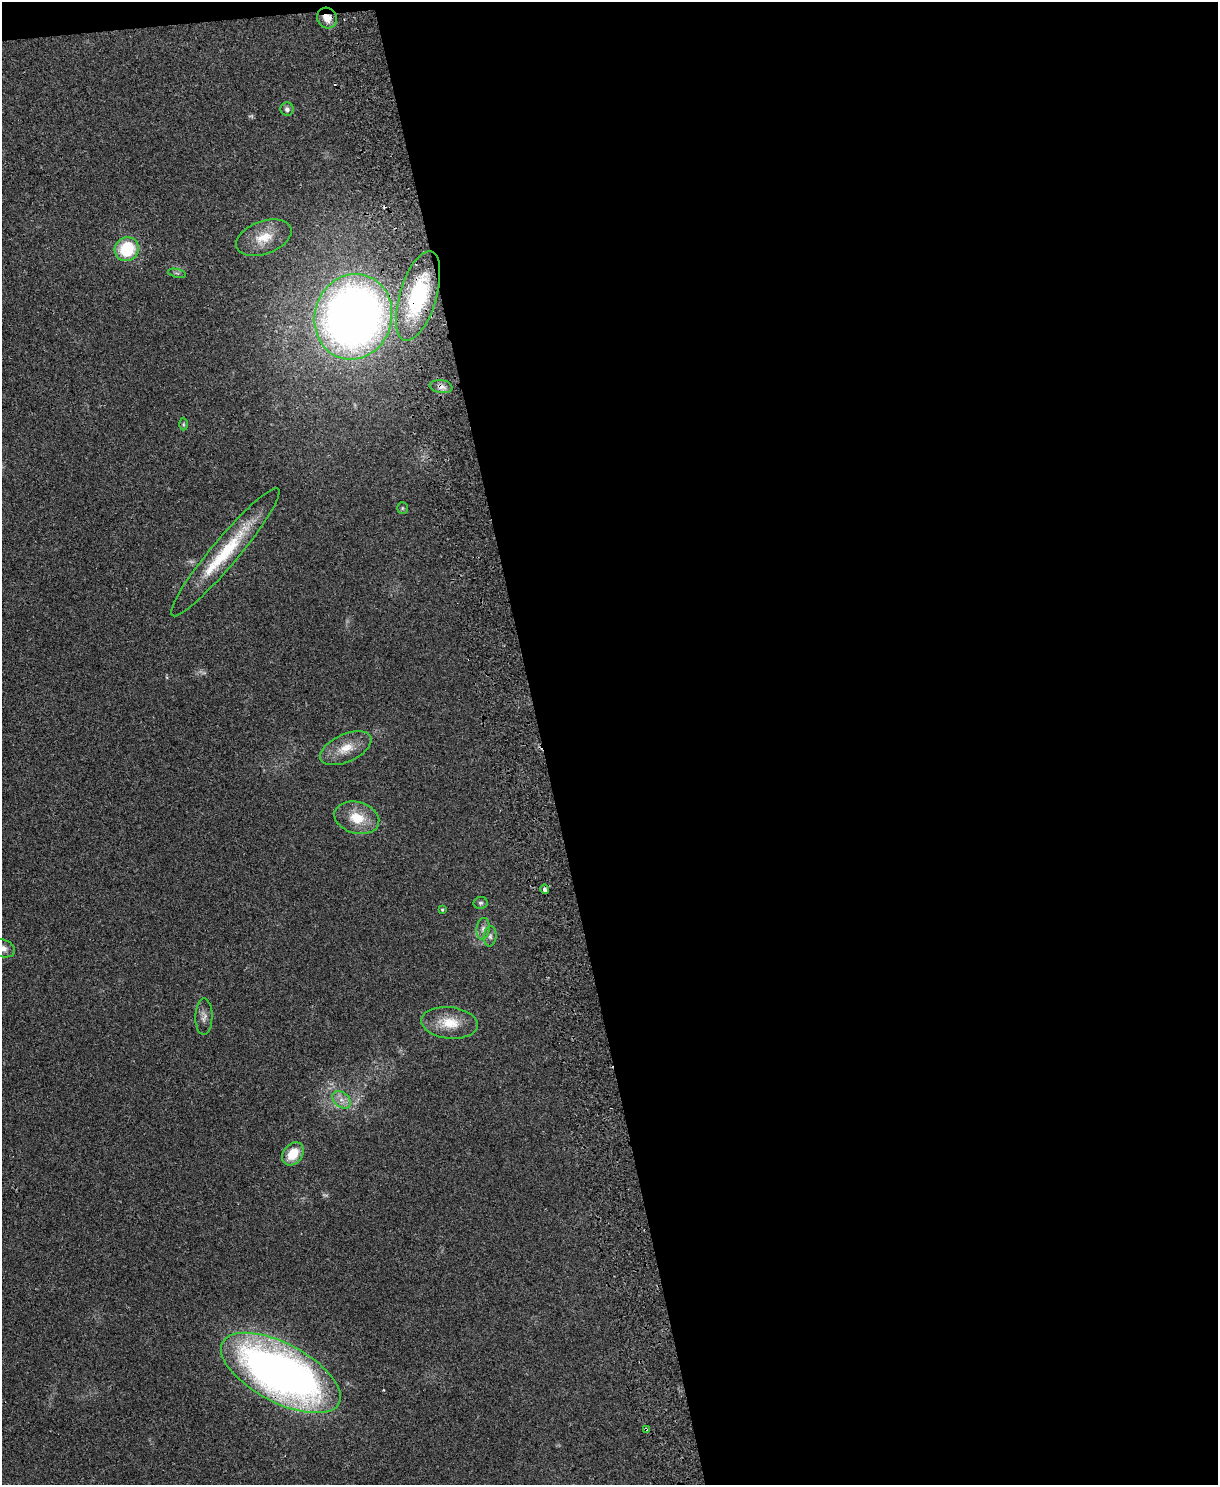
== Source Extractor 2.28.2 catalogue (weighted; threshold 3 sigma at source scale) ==
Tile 4 of 4 x 3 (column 4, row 1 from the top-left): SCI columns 3707-4922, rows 3125-4607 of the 4981 x 4874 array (HDU 1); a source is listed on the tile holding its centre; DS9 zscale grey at full resolution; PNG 1220 x 1487 px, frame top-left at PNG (2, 2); each listed source drawn as its Kron ellipse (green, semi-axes under 4 px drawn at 4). Shown black and unused: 56% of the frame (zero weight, under 2 of 3 exposures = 3% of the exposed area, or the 3 px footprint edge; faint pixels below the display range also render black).
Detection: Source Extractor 2.28.2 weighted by HDU 2 'WHT'; one run over the whole footprint, this tile lists its part. Background 0.0313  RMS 0.0043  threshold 0.0194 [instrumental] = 3 sigma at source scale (4.5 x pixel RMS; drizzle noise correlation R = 1.50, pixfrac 1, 0.05/0.05 arcsec/px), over >= 5 px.
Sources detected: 26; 1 too faint to see at this stretch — neither listed nor drawn; the other 25 listed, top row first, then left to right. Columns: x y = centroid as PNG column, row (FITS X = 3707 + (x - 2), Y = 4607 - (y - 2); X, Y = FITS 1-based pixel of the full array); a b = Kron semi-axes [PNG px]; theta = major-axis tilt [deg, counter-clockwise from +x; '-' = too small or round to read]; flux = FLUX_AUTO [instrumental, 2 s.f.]
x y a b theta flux
327 18 10 10 - 4.5
287 109 6 6 - 1.3
264 238 29 16 20 10
127 249 12 11 - 20
177 273 9 3 -13 0.7
418 296 46 18 73 37
353 317 43 38 73 350
441 387 11 6 -8 1.8
183 424 6 4 90 0.66
402 508 6 5 - 0.65
225 552 82 13 50 28
346 748 27 14 24 8.2
357 818 23 15 -15 10
545 889 4 3 - 4
480 903 7 6 - 0.95
442 910 4 4 - 0.63
483 929 11 6 82 1.9
490 936 10 6 84 1.5
3 948 12 8 -18 2.8
204 1017 18 8 89 2.6
449 1023 28 15 -6 11
341 1100 10 7 -40 2.8
293 1154 12 9 52 9.5
281 1373 66 29 -28 280
646 1429 3 3 - 0.96
Overlapping masked pixels (flux is a lower limit): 6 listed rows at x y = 327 18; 418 296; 353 317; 441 387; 281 1373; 646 1429
Isophote crosses this tile's border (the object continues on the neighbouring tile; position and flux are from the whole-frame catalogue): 1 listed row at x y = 3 948